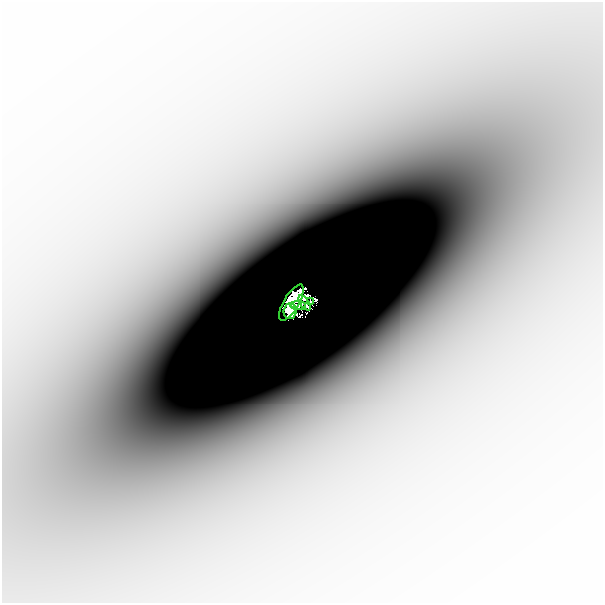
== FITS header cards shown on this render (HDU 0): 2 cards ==
NAXIS1  =                  601
NAXIS2  =                  601

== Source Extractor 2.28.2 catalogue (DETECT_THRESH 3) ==
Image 601 x 601 px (HDU 0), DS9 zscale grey, 1 PNG px = 1 image px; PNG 605 x 605 px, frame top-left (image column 1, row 601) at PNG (2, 2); each listed source drawn as its Kron ellipse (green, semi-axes under 4 px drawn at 4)
Background -6.45e-05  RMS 1.5e-05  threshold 4.53e-05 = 3 sigma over >= 5 px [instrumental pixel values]
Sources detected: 8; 3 with non-positive FLUX_AUTO (blend fragments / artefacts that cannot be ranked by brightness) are neither listed nor drawn; the other 5 listed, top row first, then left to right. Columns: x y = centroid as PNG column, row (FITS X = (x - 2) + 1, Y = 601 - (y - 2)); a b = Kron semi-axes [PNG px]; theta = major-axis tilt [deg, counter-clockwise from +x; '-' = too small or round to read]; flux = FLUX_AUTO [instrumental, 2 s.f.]
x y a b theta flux
310 301 3 2 - 0.046
291 302 20 7 59 1.8
305 303 8 4 -56 0.2
298 306 8 4 -1 0.18
290 311 8 6 87 0.78
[3 non-positive-flux detections neither listed nor drawn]